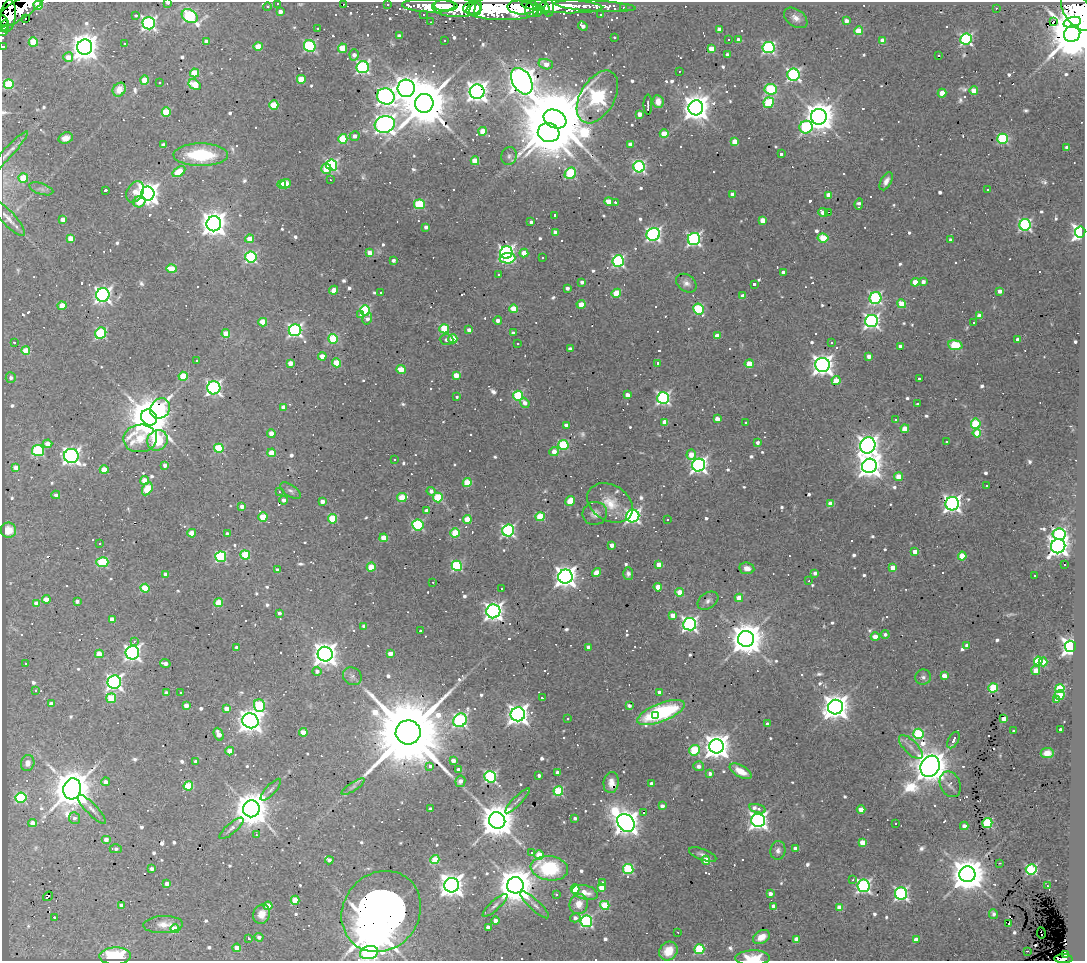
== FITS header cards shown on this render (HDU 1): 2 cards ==
NAXIS1  =                 1083
NAXIS2  =                  959

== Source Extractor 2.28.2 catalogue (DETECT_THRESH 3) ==
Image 1083 x 959 px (HDU 1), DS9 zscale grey, 1 PNG px = 1 image px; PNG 1087 x 963 px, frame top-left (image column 1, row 959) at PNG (2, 2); each listed source drawn as its Kron ellipse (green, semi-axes under 4 px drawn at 4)
Background 1.92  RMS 0.084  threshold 0.252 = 3 sigma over >= 5 px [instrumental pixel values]
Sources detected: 969; of the 969, the 500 brightest by FLUX_AUTO listed and drawn (469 fainter detections omitted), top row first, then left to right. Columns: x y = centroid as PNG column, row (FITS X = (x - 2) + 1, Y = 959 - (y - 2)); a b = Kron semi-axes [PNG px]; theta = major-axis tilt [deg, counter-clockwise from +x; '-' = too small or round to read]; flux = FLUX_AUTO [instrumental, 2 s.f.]
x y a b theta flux
168 3 3 2 - 63
278 3 3 3 - 27
343 4 3 2 - 53
388 4 3 3 - 77
38 5 5 4 - 250
444 5 10 5 1 2100
267 6 4 3 - 25
430 6 28 6 -1 3100
562 6 40 7 -3 4100
595 6 41 5 -3 770
623 7 3 2 - 31
456 8 24 9 -2 5700
521 8 13 7 -6 3000
545 8 6 4 -70 890
549 8 9 4 89 1400
996 8 3 2 - 23
471 9 7 4 74 1600
476 9 8 5 65 2100
501 9 38 11 -1 13000
532 9 8 6 77 3100
19 10 29 9 33 4000
538 11 6 4 65 870
280 12 4 4 - 46
1078 12 22 13 -53 8500
423 14 3 3 - 24
136 15 3 3 - 86
601 15 3 3 - 20
8 16 16 7 82 2900
190 16 8 6 -32 890
26 18 3 3 - 660
796 18 13 8 -35 42
3 21 5 3 - 540
846 21 4 4 - 48
431 22 3 2 - 25
1054 22 3 3 - 3200
1072 22 9 5 16 3800
149 23 6 6 - 1500
4 26 7 3 48 440
583 26 5 4 - 30
317 28 3 3 - 37
719 29 4 4 - 54
3 31 6 5 - 260
859 31 4 4 - 160
1072 34 8 8 - 37000
399 36 4 4 - 26
614 37 3 3 - 60
729 39 3 3 - 110
966 39 6 5 - 940
444 40 3 3 - 28
738 40 4 4 - 52
883 40 4 4 - 94
206 41 4 3 - 26
33 42 5 4 - 210
124 43 3 3 - 48
3 46 3 3 - 66
258 46 4 4 - 130
310 46 6 5 - 860
85 47 7 7 - 8500
343 48 4 4 - 160
769 48 6 5 - 1100
711 49 4 4 - 130
354 55 5 4 - 35
727 55 3 3 - 23
939 56 3 3 - 21
68 57 5 5 - 66
546 64 7 5 -16 82
363 67 6 6 - 1200
679 71 3 3 - 24
195 73 4 4 - 220
793 75 6 6 - 1200
301 79 4 4 - 150
144 80 4 4 - 140
522 81 14 9 -60 13000
159 82 3 3 - 36
9 84 5 5 - 370
195 85 6 4 -32 200
406 88 9 8 - 4700
771 89 6 5 - 490
119 90 7 6 - 50
974 91 4 4 - 130
477 92 7 7 - 4700
942 93 4 4 - 110
386 96 9 8 - 3200
597 97 29 17 60 2100
658 102 6 5 - 50
424 103 9 9 - 45000
769 103 5 5 - 410
274 105 5 4 - 220
648 105 10 2 90 26
696 108 7 7 - 8200
166 112 5 4 - 240
639 114 4 4 - 45
819 117 8 8 - 11000
555 119 12 8 -29 84000
385 124 10 8 16 4500
806 127 6 6 - 610
483 131 4 4 - 110
549 132 11 9 -9 29000
664 134 4 4 - 160
355 136 5 4 - 33
66 138 7 5 19 40
343 139 5 4 - 290
1003 139 5 5 - 540
735 142 4 4 - 75
163 145 4 4 - 30
630 145 4 4 - 70
1067 147 4 4 - 40
781 154 3 3 - 26
6 155 31 5 47 39
201 155 27 11 0 400
509 156 9 7 67 20
475 161 4 4 - 160
332 165 6 5 - 930
639 167 6 5 - 1000
326 169 5 5 - 170
179 172 7 4 34 210
570 173 6 5 - 460
23 178 5 4 - 210
330 180 3 3 - 57
886 181 10 5 62 32
282 184 4 3 - 48
285 184 5 4 - 170
41 189 12 5 -18 22
105 190 3 3 - 110
988 190 3 3 - 34
135 192 11 8 62 82
148 194 7 6 - 5300
732 194 4 3 - 24
829 195 4 4 - 99
139 202 6 5 - 150
609 202 4 4 - 120
615 202 3 3 - 1400
419 204 6 5 - 400
859 204 6 4 82 21
823 212 5 4 - 89
829 212 3 2 - 810
555 215 3 3 - 22
8 218 23 7 -47 41
63 219 4 4 - 56
763 220 4 4 - 96
531 222 3 3 - 20
214 224 7 7 - 6900
1025 225 6 5 - 1000
426 227 4 3 - 21
1080 232 5 5 - 2600
555 233 4 4 - 56
653 234 7 6 - 1800
70 238 4 4 - 68
823 238 5 4 - 240
250 239 4 4 - 140
694 239 6 6 - 1500
951 240 4 3 - 22
506 252 6 6 - 1900
369 253 4 4 - 68
524 253 4 4 - 77
251 257 5 5 - 810
507 258 8 5 5 450
542 258 3 3 - 370
393 260 4 3 - 22
618 261 6 6 - 900
171 269 5 4 - 180
783 272 4 4 - 44
499 275 3 3 - 39
582 282 4 4 - 21
915 282 4 4 - 110
923 282 4 3 - 31
686 283 11 8 -36 33
754 284 4 3 - 25
567 288 4 3 - 24
334 290 4 4 - 83
1000 291 4 4 - 37
381 292 3 3 - 24
616 293 5 4 - 220
103 295 7 6 - 2500
743 296 4 4 - 47
875 298 6 6 - 1000
581 304 4 4 - 89
901 304 4 4 - 130
62 306 4 4 - 120
514 309 4 4 - 180
698 309 5 5 - 470
365 310 5 5 - 540
361 314 3 3 - 36
980 316 4 4 - 88
367 319 6 4 59 31
498 320 4 4 - 29
872 321 6 6 - 2000
263 322 4 4 - 170
974 323 3 3 - 26
444 329 5 4 - 290
295 330 6 6 - 1500
469 330 4 3 - 32
101 333 6 5 - 600
513 333 4 3 - 25
226 334 4 4 - 130
717 336 4 4 - 60
333 339 5 4 - 350
453 339 4 4 - 200
1018 339 4 3 - 37
446 340 7 5 -2 22
14 342 3 3 - 53
518 343 3 3 - 23
831 343 3 3 - 96
955 345 7 5 -7 330
900 346 4 3 - 28
570 349 4 4 - 26
26 350 4 4 - 120
322 356 4 4 - 69
869 356 4 4 - 43
196 361 3 3 - 43
290 363 4 4 - 62
337 363 4 4 - 210
658 363 3 3 - 32
749 364 4 4 - 130
822 365 7 7 - 4200
401 369 4 4 - 120
456 375 4 4 - 86
183 376 4 4 - 190
11 378 5 5 - 22
919 379 3 3 - 26
836 380 4 4 - 120
214 388 6 6 - 1700
627 395 4 3 - 56
457 396 3 3 - 28
518 396 5 5 - 490
663 398 6 6 - 1300
525 403 5 4 - 32
917 404 3 3 - 170
283 407 4 4 - 36
160 408 11 9 51 600
149 417 8 7 - 27000
717 419 4 4 - 83
896 420 3 3 - 25
665 422 4 4 - 78
745 423 3 3 - 25
976 424 5 5 - 340
566 425 4 4 - 40
905 429 4 4 - 120
977 433 4 4 - 140
271 434 4 4 - 46
140 438 17 13 8 330
157 440 11 10 - 740
946 441 3 3 - 30
758 443 4 3 - 19
48 444 5 4 - 56
563 445 5 5 - 490
868 446 8 7 - 4500
219 448 5 4 - 350
38 451 6 5 - 600
554 452 5 4 - 72
272 453 4 4 - 130
691 454 5 4 - 83
71 456 7 7 - 2900
394 460 3 3 - 55
165 465 4 3 - 32
699 465 6 6 - 2200
869 466 7 7 - 6000
16 467 4 4 - 61
104 470 4 4 - 130
899 477 4 4 - 120
145 480 4 4 - 86
467 483 4 4 - 220
986 486 3 3 - 42
147 489 7 5 61 250
291 491 12 6 -34 21
431 491 4 4 - 24
279 492 3 3 - 86
56 495 4 4 - 26
402 497 5 4 - 160
438 497 5 5 - 340
284 500 4 4 - 23
322 501 4 4 - 41
570 501 5 4 - 150
610 503 24 18 -32 140
830 504 4 4 - 96
952 504 7 6 - 2800
242 507 4 4 - 33
426 511 4 3 - 25
595 513 12 11 - 43
633 516 6 6 - 1600
263 517 4 4 - 210
540 517 4 4 - 270
333 519 4 4 - 270
467 519 4 4 - 140
667 520 3 3 - 77
418 525 5 5 - 630
8 530 7 7 - 86
508 530 6 6 - 1100
192 533 4 4 - 120
455 533 4 4 - 240
227 534 4 3 - 26
1059 534 6 5 - 1200
384 538 4 4 - 150
100 543 3 3 - 36
612 545 4 3 - 55
1058 546 7 7 - 3800
915 552 4 4 - 79
245 555 5 4 - 310
962 556 4 4 - 190
221 557 5 5 - 630
102 562 6 5 - 430
659 565 4 4 - 65
1064 565 3 3 - 59
457 566 5 5 - 590
371 567 4 4 - 140
747 568 7 6 - 39
893 568 4 4 - 88
277 570 3 3 - 21
596 572 5 4 - 55
815 573 4 4 - 21
166 574 4 4 - 38
628 574 6 5 - 23
1034 576 3 2 - 46
565 577 7 7 - 4800
809 581 3 2 - 46
433 582 3 3 - 150
658 587 4 4 - 100
145 588 4 4 - 230
501 589 3 3 - 30
680 592 4 4 - 160
739 598 4 4 - 120
46 599 4 4 - 75
77 601 4 3 - 27
708 601 11 7 34 28
37 603 4 4 - 79
218 603 4 4 - 210
493 611 7 7 - 3200
279 613 3 3 - 29
673 616 4 4 - 72
112 619 4 4 - 72
690 624 6 6 - 1900
364 626 4 4 - 24
420 631 3 3 - 100
885 634 4 4 - 19
875 637 4 4 - 100
746 639 8 8 - 14000
134 641 3 2 - 21
967 645 4 3 - 37
1070 646 5 5 - 2900
589 647 4 4 - 49
237 648 3 3 - 27
132 653 7 6 - 2300
390 653 4 4 - 67
99 654 4 4 - 94
325 654 7 7 - 6000
1038 661 4 4 - 380
1043 662 4 4 - 67
165 663 5 3 - 31
26 664 3 3 - 48
1036 670 5 4 - 120
317 671 4 4 - 29
352 676 10 8 -36 23
944 676 4 4 - 84
923 677 8 7 - 22
114 682 7 6 - 2100
993 688 4 4 - 330
1060 688 5 4 - 370
36 691 3 3 - 32
660 692 4 3 - 46
166 693 4 4 - 32
180 693 3 3 - 46
1060 695 5 5 - 160
111 698 5 5 - 240
542 698 3 3 - 24
1057 700 4 3 - 39
51 704 4 4 - 53
186 706 4 4 - 45
259 706 6 5 - 480
629 706 4 3 - 22
836 707 7 7 - 7400
227 709 4 4 - 67
661 712 25 9 21 680
518 714 7 7 - 4300
655 715 4 3 - 100
568 719 3 3 - 42
1004 719 4 4 - 74
460 720 7 6 - 1300
250 721 8 7 - 6000
768 724 4 3 - 30
1060 729 3 3 - 23
1014 731 4 3 - 20
303 732 4 4 - 110
408 732 12 12 - 140000
219 734 7 4 -65 68
918 734 5 5 - 480
953 740 9 5 60 34
717 746 7 7 - 7200
911 747 15 6 -45 43
694 750 6 5 - 370
230 751 4 4 - 100
1047 753 6 5 - 52
453 761 4 4 - 45
196 762 4 4 - 20
28 763 8 6 76 34
430 766 4 3 - 41
699 766 5 5 - 28
930 766 11 9 60 17000
459 770 4 4 - 45
741 771 12 6 -29 95
557 772 4 3 - 36
710 774 4 4 - 27
539 775 3 3 - 23
490 777 6 5 - 880
460 781 6 5 - 33
106 782 4 4 - 37
611 782 10 7 82 27
651 784 4 3 - 48
950 784 13 10 -65 42
188 786 5 4 - 270
353 787 13 4 33 20
72 789 10 9 - 24000
271 790 14 5 47 20
558 791 5 4 - 400
21 798 5 5 - 550
517 801 17 4 45 19
662 806 4 3 - 35
92 809 19 5 -46 36
251 809 8 8 - 17000
430 809 3 3 - 20
758 809 8 3 -15 91
861 810 4 4 - 110
644 813 3 3 - 530
74 818 6 5 - 22
575 818 4 3 - 20
497 820 8 8 - 18000
758 820 7 6 - 2800
32 823 4 4 - 62
626 823 10 7 -47 8000
987 823 5 5 - 460
896 824 3 3 - 22
964 826 4 4 - 44
231 828 15 5 40 26
256 835 3 2 - 28
106 839 5 4 - 36
863 842 4 4 - 140
795 848 4 3 - 29
116 849 6 4 1 21
778 850 9 7 81 28
531 853 3 3 - 72
539 855 5 4 - 190
703 855 14 5 -21 24
329 860 4 3 - 25
435 860 4 4 - 230
706 860 4 4 - 120
999 863 3 2 - 58
549 868 19 12 -8 470
152 869 4 3 - 26
628 869 5 5 - 490
1031 869 5 5 - 640
967 874 8 8 - 16000
853 880 3 3 - 44
602 883 4 3 - 26
167 884 4 4 - 37
451 885 7 7 - 6400
515 885 8 8 - 19000
863 886 6 6 - 1500
1047 886 3 3 - 37
601 888 4 4 - 110
575 889 4 4 - 270
585 892 13 7 -14 79
556 894 3 3 - 33
770 894 4 3 - 33
901 894 6 6 - 1300
48 896 5 3 - 54
295 900 4 4 - 180
579 904 10 9 - 78
122 905 4 3 - 30
495 905 16 4 42 26
535 905 19 5 -42 34
605 905 5 4 - 320
268 906 4 4 - 140
773 906 4 4 - 28
839 907 4 4 - 92
381 911 42 38 51 41000
262 914 10 8 67 57
993 914 5 4 - 21
55 917 3 3 - 200
575 918 5 4 - 30
496 921 4 4 - 44
586 921 6 6 - 920
1009 923 3 3 - 29
163 924 20 8 3 66
488 927 4 4 - 74
175 929 4 4 - 230
678 932 3 2 - 70
1041 933 5 3 - 22
259 937 4 4 - 24
761 937 9 6 32 58
248 938 3 3 - 30
797 939 4 4 - 65
916 940 4 4 - 49
237 948 4 4 - 87
699 949 5 5 - 410
668 951 10 8 50 120
1027 951 2 2 - 57
369 953 9 6 12 1400
1065 955 4 3 - 440
115 956 15 8 1 360
753 958 17 7 0 140
1063 959 9 4 0 1200
At the frame edge (FLAGS 8, measured only in part): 10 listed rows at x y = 168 3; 278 3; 19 10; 1078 12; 3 21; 4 26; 3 31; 3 46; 753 958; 1063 959
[469 fainter detections neither listed nor drawn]